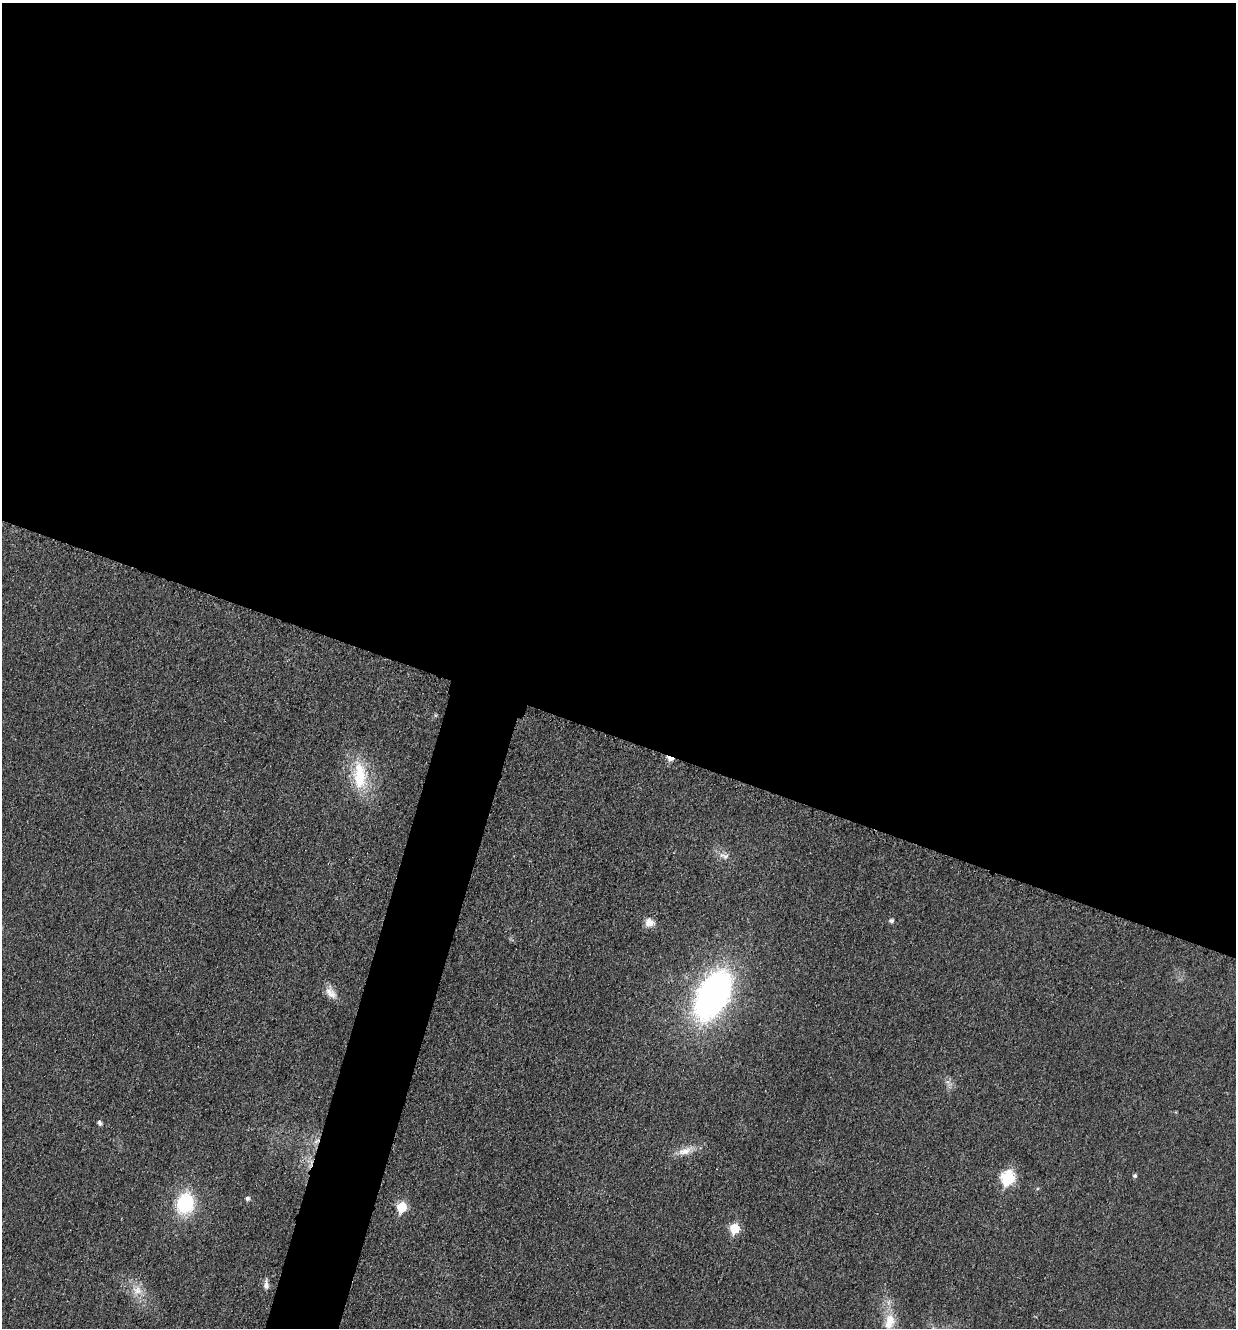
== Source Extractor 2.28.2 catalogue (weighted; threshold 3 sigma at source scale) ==
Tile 3 of 4 x 4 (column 3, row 1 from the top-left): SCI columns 2742-3975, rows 4003-5328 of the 5358 x 5347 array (HDU 1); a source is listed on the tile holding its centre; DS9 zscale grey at full resolution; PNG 1238 x 1330 px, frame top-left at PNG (2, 3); no overlay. Shown black and unused: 58% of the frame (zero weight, under 3 of 4 exposures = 2% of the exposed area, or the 3 px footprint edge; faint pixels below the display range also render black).
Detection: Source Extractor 2.28.2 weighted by HDU 2 'WHT'; one run over the whole footprint, this tile lists its part. Background 0.0415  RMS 0.0062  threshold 0.0281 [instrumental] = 3 sigma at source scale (4.5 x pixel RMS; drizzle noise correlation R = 1.50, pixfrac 1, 0.05/0.05 arcsec/px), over >= 5 px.
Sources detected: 19; all 19 listed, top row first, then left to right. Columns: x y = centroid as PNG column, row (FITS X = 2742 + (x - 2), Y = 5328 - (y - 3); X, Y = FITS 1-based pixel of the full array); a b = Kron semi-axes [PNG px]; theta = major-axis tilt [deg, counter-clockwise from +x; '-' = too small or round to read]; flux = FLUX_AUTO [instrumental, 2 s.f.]
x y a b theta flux
670 758 8 4 -20 7.4
360 776 39 17 -88 28
724 856 17 7 -18 4.2
891 921 5 5 - 1.7
649 922 11 10 - 4.9
331 993 19 10 -44 5.7
713 995 37 21 62 260
100 1123 5 4 - 1.9
316 1141 10 4 34 1.8
684 1151 21 9 15 7
1135 1176 5 4 - 1.2
1008 1178 7 6 - 75
247 1198 5 5 - 1.7
185 1203 20 16 73 39
402 1207 6 5 - 30
735 1229 6 6 - 24
266 1285 12 7 -89 2.7
137 1290 13 12 - 7
889 1322 23 13 77 12
Overlapping masked pixels (flux is a lower limit): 2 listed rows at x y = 670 758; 316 1141